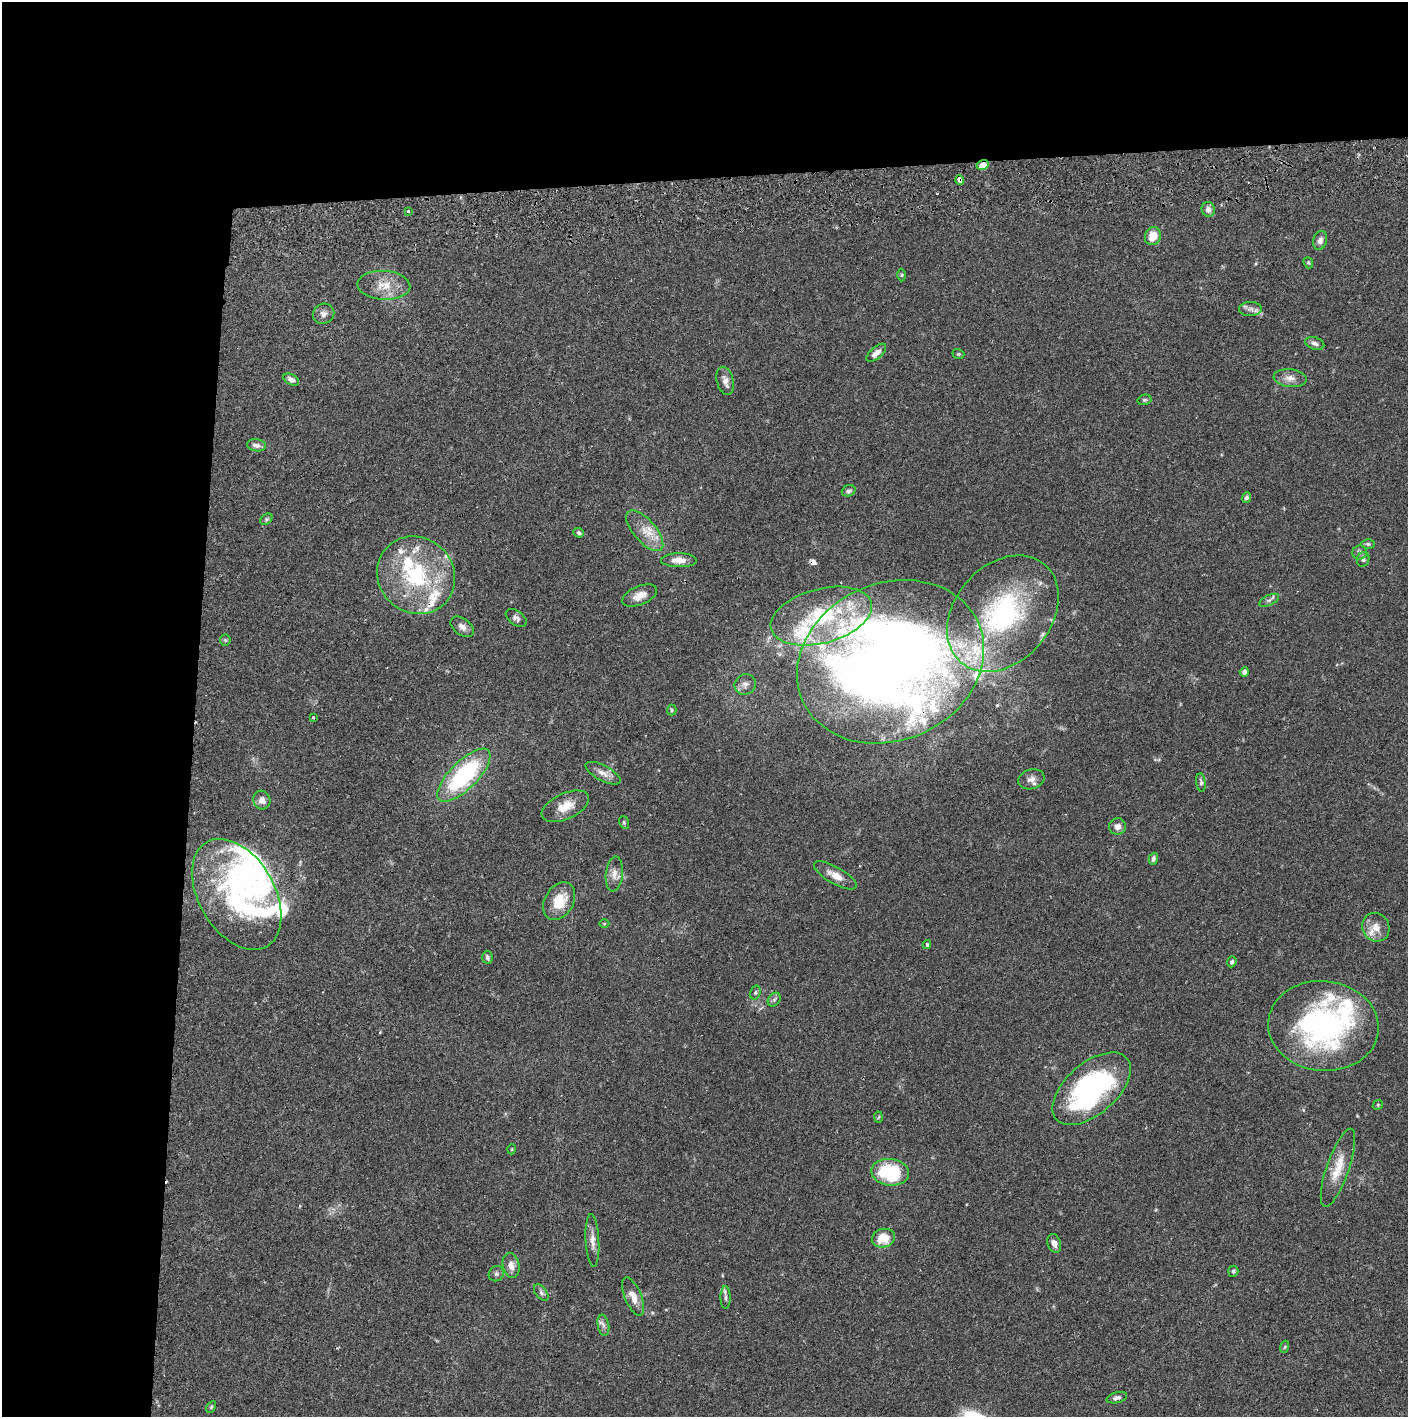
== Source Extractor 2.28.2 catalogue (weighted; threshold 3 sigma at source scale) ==
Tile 1 of 3 x 3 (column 1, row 1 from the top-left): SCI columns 5-1410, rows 2887-4301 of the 4229 x 4359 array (HDU 1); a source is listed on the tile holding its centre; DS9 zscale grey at full resolution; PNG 1410 x 1419 px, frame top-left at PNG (2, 2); each listed source drawn as its Kron ellipse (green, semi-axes under 4 px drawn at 4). Shown black and unused: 24% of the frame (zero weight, under 2 of 3 exposures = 3% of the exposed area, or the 3 px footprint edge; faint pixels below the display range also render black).
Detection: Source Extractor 2.28.2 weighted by HDU 2 'WHT'; one run over the whole footprint, this tile lists its part. Background 0.0679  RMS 0.0048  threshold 0.0217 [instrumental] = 3 sigma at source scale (4.5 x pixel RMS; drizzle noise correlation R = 1.50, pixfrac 1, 0.05/0.05 arcsec/px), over >= 5 px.
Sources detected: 114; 6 inside a brighter object's white glare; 3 cosmic-ray / hot-pixel residue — neither listed nor drawn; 24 inside a brighter listed object's ellipse — not listed separately; the other 81 listed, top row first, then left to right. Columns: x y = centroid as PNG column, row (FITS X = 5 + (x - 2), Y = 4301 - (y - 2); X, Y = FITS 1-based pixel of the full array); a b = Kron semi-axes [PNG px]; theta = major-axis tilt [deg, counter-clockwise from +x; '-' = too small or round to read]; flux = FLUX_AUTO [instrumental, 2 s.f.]
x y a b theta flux
983 165 6 5 - 4.8
960 180 4 4 - 3.5
1208 209 7 6 - 2.5
408 211 3 3 - 0.7
1153 236 9 8 - 7.8
1320 240 9 7 76 2.2
1308 263 6 4 -69 0.63
902 275 6 4 89 0.59
384 285 26 14 -3 9.1
1250 309 11 7 0 2.2
324 314 11 10 - 2.5
1315 343 10 6 -18 1.6
876 353 12 6 42 3
958 354 6 4 -18 0.64
1290 378 16 9 -6 3.7
291 380 8 5 -28 2.3
725 381 14 8 -76 2.9
1144 400 7 5 14 0.87
256 445 9 6 -8 2.1
849 491 7 5 19 1.1
1246 498 5 4 - 1.2
266 519 7 5 42 0.85
645 531 25 11 -49 7.8
579 533 5 4 - 0.98
1368 544 6 4 -1 0.86
1360 553 7 7 - 1.4
1363 559 7 6 - 1.4
679 560 18 7 0 4.1
416 575 40 37 -44 49
640 595 18 9 23 4.4
1269 600 11 5 25 1.4
1003 614 65 48 49 90
821 616 52 27 15 40
516 618 12 7 -36 1.7
462 627 13 8 -37 2.6
225 640 5 5 - 0.7
890 662 96 78 24 670
1244 672 4 4 - 1.8
745 684 11 10 - 2.5
672 710 5 4 - 0.67
313 717 3 3 - 0.55
603 773 19 7 -27 3.5
464 775 35 14 45 54
1031 779 13 10 17 2.9
1201 782 9 4 -83 1.2
262 800 9 8 - 3
565 806 25 13 25 7.8
624 822 6 5 - 0.79
1117 826 8 8 - 2.6
1153 859 6 4 74 1.4
614 874 17 8 84 3.7
835 875 24 8 -30 5.4
237 894 60 38 -60 67
559 901 20 14 60 12
604 924 5 3 - 0.49
1376 927 15 13 -61 5.3
927 945 4 3 - 0.68
487 957 7 5 -85 1.3
1232 962 5 4 - 1.1
755 993 7 5 73 0.94
774 999 7 5 54 1.1
1323 1026 55 45 -6 110
1091 1089 47 25 41 93
1378 1105 5 4 - 0.6
879 1117 5 3 - 0.49
512 1149 5 3 - 0.41
1338 1168 41 11 71 10
890 1172 19 13 -7 35
883 1238 12 9 15 9.7
592 1240 26 6 -87 3.8
1054 1243 9 6 -71 2.4
511 1265 13 8 -78 3.6
1233 1271 5 5 - 1.2
496 1274 8 7 - 1.3
541 1293 9 5 -53 1.3
633 1297 20 8 -67 5.1
726 1298 11 5 -89 1.5
603 1325 10 5 -80 1.9
1284 1347 6 4 69 0.64
1117 1398 10 5 13 1.5
211 1407 6 4 60 0.65
Overlapping masked pixels (flux is a lower limit): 3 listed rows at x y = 983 165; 960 180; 890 662